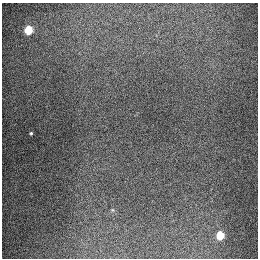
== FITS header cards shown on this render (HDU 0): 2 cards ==
NAXIS1  =                  256
NAXIS2  =                  256

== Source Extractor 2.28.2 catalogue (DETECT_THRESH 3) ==
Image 256 x 256 px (HDU 0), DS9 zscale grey, 1 PNG px = 1 image px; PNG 260 x 260 px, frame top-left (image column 1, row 256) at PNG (2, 3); no overlay
Background 1330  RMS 27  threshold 81.2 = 3 sigma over >= 5 px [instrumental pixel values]
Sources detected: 3; all 3 listed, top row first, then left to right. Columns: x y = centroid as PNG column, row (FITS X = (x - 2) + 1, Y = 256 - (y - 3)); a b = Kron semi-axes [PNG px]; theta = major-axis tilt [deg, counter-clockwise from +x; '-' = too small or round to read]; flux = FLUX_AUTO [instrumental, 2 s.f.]
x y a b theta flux
28 30 5 5 - 90000
31 133 3 3 - 2100
220 235 5 5 - 71000